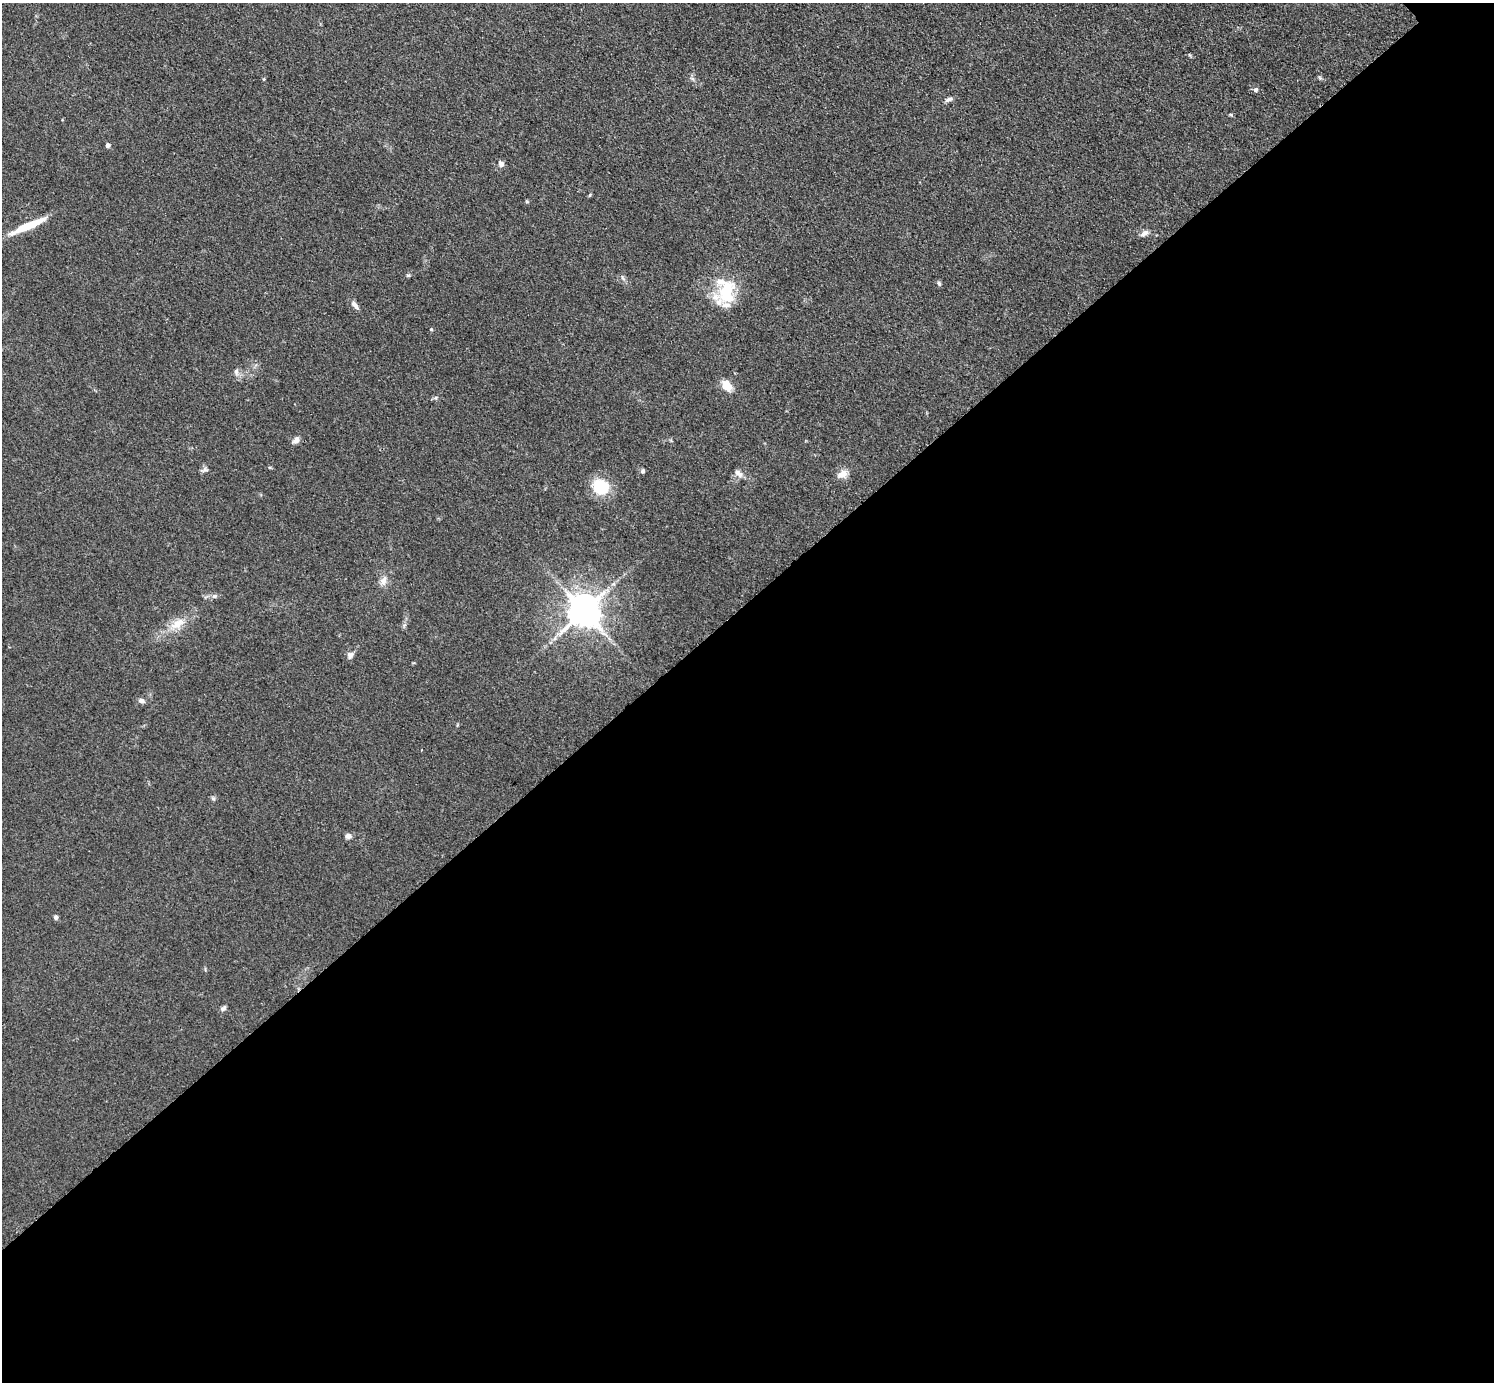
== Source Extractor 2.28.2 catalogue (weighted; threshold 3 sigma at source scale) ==
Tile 15 of 4 x 4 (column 3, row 4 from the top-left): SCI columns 2997-4488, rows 164-1543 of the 5990 x 5988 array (HDU 1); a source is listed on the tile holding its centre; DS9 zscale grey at full resolution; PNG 1496 x 1384 px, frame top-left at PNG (2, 3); no overlay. Shown black and unused: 56% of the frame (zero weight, under 3 of 4 exposures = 1% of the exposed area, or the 3 px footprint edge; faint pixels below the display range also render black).
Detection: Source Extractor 2.28.2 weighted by HDU 2 'WHT'; one run over the whole footprint, this tile lists its part. Background 0.101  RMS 0.0065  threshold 0.0292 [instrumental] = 3 sigma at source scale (4.5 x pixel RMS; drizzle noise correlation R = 1.50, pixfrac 1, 0.05/0.05 arcsec/px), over >= 5 px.
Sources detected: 38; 2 inside a brighter listed object's ellipse — not listed separately; the other 36 listed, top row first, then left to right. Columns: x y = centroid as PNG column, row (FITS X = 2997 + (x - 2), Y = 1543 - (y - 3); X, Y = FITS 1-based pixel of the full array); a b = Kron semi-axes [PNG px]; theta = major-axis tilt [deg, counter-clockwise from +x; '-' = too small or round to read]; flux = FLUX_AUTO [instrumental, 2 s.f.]
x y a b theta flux
692 78 7 4 -20 1.2
1320 78 6 4 -46 0.97
264 79 5 3 - 0.63
1256 90 7 6 - 1.6
949 99 11 5 17 2.2
1231 115 6 3 -20 0.81
108 145 6 5 - 1.6
501 164 7 6 - 2.8
28 226 41 7 24 20
1144 233 13 6 31 2.9
408 275 6 4 0 0.93
623 278 9 4 -60 1.4
939 283 7 5 -72 1.2
726 291 33 21 81 31
355 305 13 6 -51 3.3
431 329 4 4 - 0.77
236 372 9 6 -84 2.4
726 386 14 9 -49 9.2
435 398 6 5 - 1.2
296 440 10 7 43 3
204 470 10 5 19 1.7
643 471 6 6 - 1.3
738 473 13 7 -39 3.2
842 474 15 10 21 5.6
601 487 16 14 -41 30
383 581 15 9 72 4.8
214 596 9 6 26 1.8
584 611 10 10 - 1500
177 624 24 12 33 12
555 638 7 4 71 1.5
350 655 10 8 57 2.8
142 701 8 6 -22 2.5
213 799 8 5 -62 1.2
348 836 8 7 - 2.5
56 917 6 5 - 1.7
223 1008 9 5 41 1.6